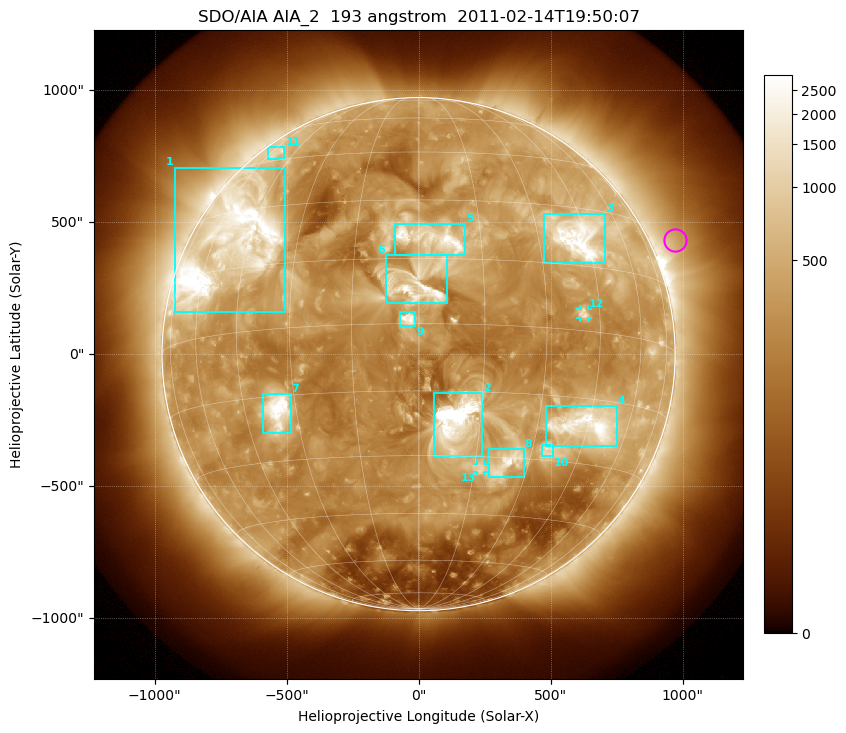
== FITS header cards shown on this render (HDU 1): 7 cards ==
TELESCOP= 'SDO/AIA'
INSTRUME= 'AIA_2'
WAVELNTH=                  193
WAVEUNIT= 'angstrom'
DATE-OBS= '2011-02-14T19:50:07.84'
CTYPE1  = 'HPLN-TAN'
CTYPE2  = 'HPLT-TAN'

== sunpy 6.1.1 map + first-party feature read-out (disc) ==
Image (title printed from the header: SDO/AIA AIA_2  193 angstrom  2011-02-14T19:50:07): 1024 x 1024 px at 2.4 arcsec/px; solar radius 972 arcsec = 405 px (full disc in frame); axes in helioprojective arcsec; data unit not stated in the header (colour bar unlabelled)
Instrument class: DISC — disc imager (sunpy class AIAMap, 193 A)
Bright regions (active regions / flare kernels): reference = the median radial profile (limb darkening/brightening removed); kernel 9 px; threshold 5 sigma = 673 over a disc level ~280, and >= 1.15x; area >= 12 px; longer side >= 10 px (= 24 arcsec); searched inside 0.97 R_sun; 13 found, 13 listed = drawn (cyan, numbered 1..; 2 of them under ~33 arcsec drawn as corner ticks so the feature stays visible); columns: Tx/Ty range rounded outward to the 5 arcsec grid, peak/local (2 s.f.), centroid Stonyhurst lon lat
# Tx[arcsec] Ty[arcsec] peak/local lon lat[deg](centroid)
1 -925..-505 160..705 13 -51 +21
2 60..240 -390..-145 30 +9 -22
3 475..710 345..535 14 +42 +22
4 480..750 -350..-195 15 +44 -21
5 -90..175 375..495 9.8 +3 +20
6 -125..110 190..375 9.8 +0 +9
7 -590..-485 -300..-150 12 -35 -18
8 265..400 -465..-360 7.8 +24 -31
9 -75..-10 105..160 11 -2 +1
10 465..510 -390..-345 4 +34 -28
11 -570..-505 740..785 3.6 -56 +48
12 610..640 135..170 4.9 +40 +4
13 220..250 -450..-415 4.1 +17 -33
Off-limb structures (1.02-1.3 R_sun): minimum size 162 px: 4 found; the strongest spans PA ~275..320 deg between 1.02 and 1.3 R_sun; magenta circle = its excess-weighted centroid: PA ~295 deg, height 1.09 R_sun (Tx ~970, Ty ~435 arcsec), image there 2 x the reference